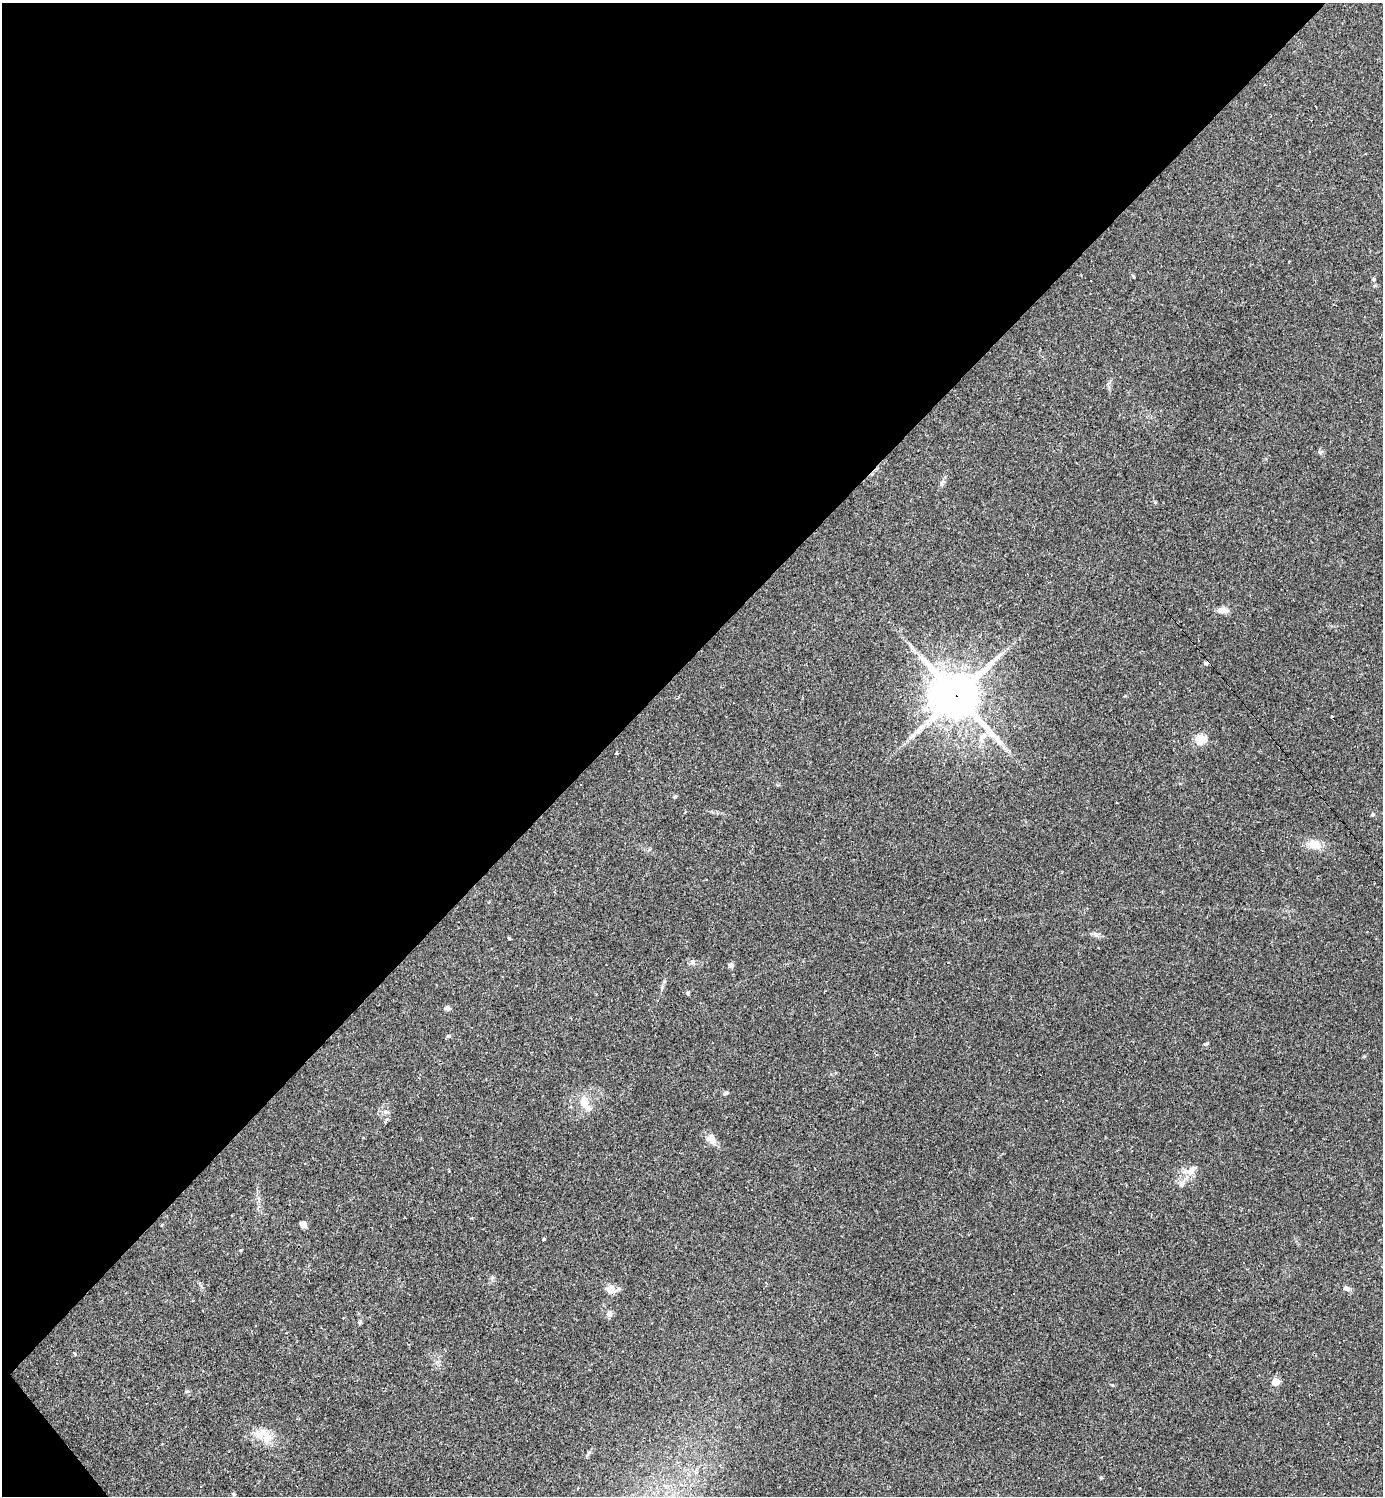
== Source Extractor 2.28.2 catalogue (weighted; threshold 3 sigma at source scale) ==
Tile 5 of 4 x 4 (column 1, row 2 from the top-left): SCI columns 295-1675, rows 2987-4480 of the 5971 x 5973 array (HDU 1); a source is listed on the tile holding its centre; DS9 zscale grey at full resolution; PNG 1385 x 1498 px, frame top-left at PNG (2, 3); no overlay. Shown black and unused: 44% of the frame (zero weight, under 2 of 3 exposures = <1% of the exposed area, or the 3 px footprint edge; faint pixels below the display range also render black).
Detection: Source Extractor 2.28.2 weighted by HDU 2 'WHT'; one run over the whole footprint, this tile lists its part. Background 0.0626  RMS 0.0058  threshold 0.0261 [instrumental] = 3 sigma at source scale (4.5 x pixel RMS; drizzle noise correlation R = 1.50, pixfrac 1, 0.05/0.05 arcsec/px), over >= 5 px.
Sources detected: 49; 9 cosmic-ray / hot-pixel residue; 1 long thin detection or spike segment (spike, bleed or trail) — not listed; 1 inside a brighter listed object's ellipse — not listed separately; the other 38 listed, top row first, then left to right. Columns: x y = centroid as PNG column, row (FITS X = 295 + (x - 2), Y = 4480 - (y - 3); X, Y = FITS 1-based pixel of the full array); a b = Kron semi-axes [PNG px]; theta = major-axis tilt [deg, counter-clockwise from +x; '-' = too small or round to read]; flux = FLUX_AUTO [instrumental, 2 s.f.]
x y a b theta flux
1133 276 6 3 -54 0.6
1373 279 5 4 - 0.83
1091 281 3 2 - 0.38
1320 452 6 6 - 1.1
942 483 10 6 60 1.9
1223 610 14 8 2 3.7
956 696 18 16 -41 2100
1200 739 5 5 - 30
617 753 3 3 - 0.63
675 797 5 4 - 1
1373 814 5 4 - 1.1
1314 844 15 10 -12 8.4
1096 934 9 5 -19 1.8
692 962 8 6 -1 1.6
730 965 7 6 - 1.5
687 993 5 5 - 0.92
447 1008 6 5 - 1.9
1206 1044 6 5 - 0.84
726 1093 6 5 - 1.3
585 1103 24 12 -65 8.3
386 1112 10 5 -6 1.8
711 1139 14 11 -58 5
1190 1171 23 12 21 7
303 1224 7 6 - 3.3
544 1239 4 3 - 1.1
240 1250 4 3 - 0.56
1346 1288 9 6 -20 2.1
611 1289 12 7 -1 6.2
1014 1293 3 2 - 0.34
609 1313 8 6 75 2.4
359 1322 6 4 -88 0.94
255 1326 3 3 - 0.8
445 1351 4 3 - 0.51
75 1354 5 3 - 0.49
1275 1382 5 5 - 18
186 1392 6 4 1 0.78
267 1436 20 14 -80 9.1
201 1487 3 2 - 0.54
Overlapping masked pixels (flux is a lower limit): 1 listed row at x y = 956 696
Unlisted compact peaks at least as high as the median listed source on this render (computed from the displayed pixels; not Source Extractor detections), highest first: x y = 509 938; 1101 1477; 448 1036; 1155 502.